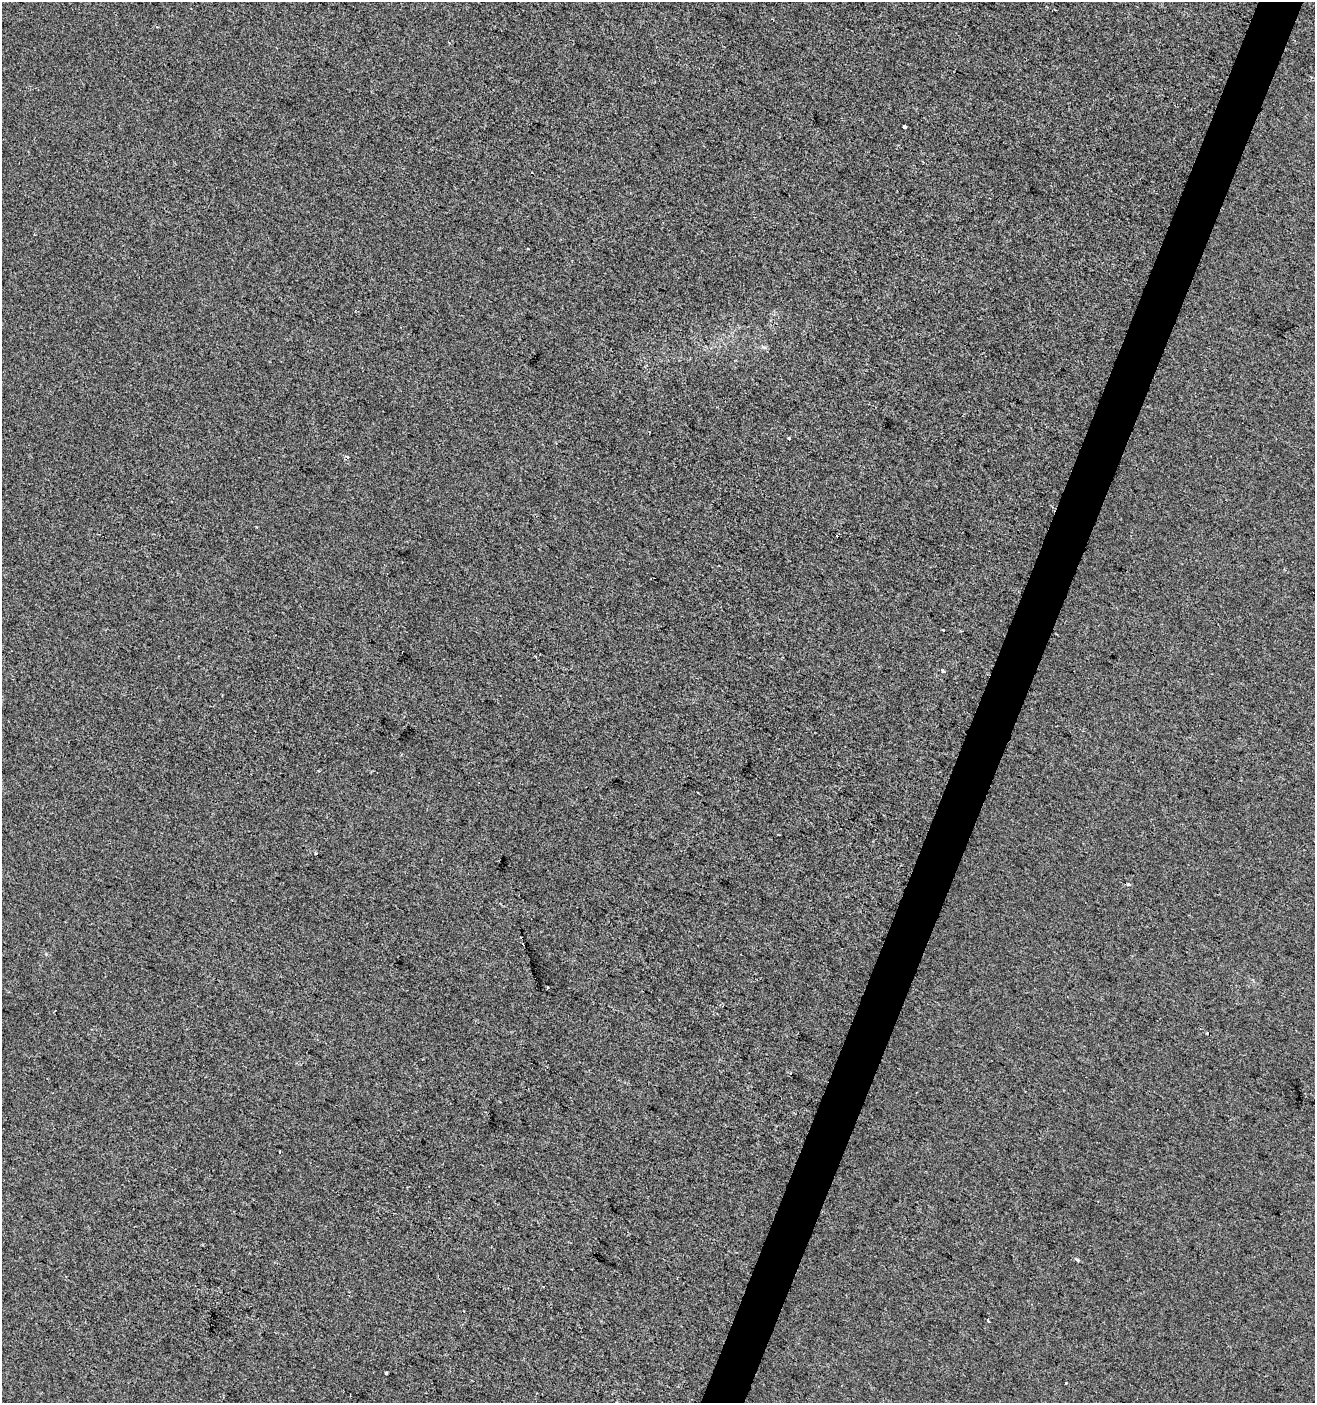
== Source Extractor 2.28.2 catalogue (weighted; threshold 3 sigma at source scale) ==
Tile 10 of 4 x 4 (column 2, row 3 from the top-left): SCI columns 1588-2900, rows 1402-2802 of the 5735 x 5610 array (HDU 1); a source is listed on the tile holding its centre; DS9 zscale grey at full resolution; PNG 1317 x 1405 px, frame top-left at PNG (2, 2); no overlay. Shown black and unused: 3% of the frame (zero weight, under 2 of 3 exposures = <1% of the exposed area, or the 3 px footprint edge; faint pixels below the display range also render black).
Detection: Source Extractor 2.28.2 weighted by HDU 2 'WHT'; one run over the whole footprint, this tile lists its part. Background -2.92e-04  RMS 0.0055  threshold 0.025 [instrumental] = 3 sigma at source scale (4.5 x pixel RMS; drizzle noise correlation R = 1.50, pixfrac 1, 0.0396/0.0396 arcsec/px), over >= 5 px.
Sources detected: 19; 3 cosmic-ray / hot-pixel residue — not listed; the other 16 listed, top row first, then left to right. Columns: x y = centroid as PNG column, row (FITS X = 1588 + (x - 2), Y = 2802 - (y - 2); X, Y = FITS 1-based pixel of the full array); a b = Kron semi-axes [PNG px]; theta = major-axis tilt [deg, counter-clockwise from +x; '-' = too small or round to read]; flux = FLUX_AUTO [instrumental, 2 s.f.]
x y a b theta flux
904 127 3 3 - 2.6
532 172 3 2 - 0.68
789 438 4 3 - 2.1
257 527 3 2 - 0.4
837 536 3 3 - 6.4
943 630 3 3 - 0.64
942 670 5 3 - 1.5
316 853 4 3 - 0.48
1128 885 5 4 - 1.5
523 944 3 3 - 3.4
547 987 3 2 - 0.48
279 1152 3 3 - 2.7
1077 1260 5 4 - 0.81
988 1320 4 3 - 1.6
386 1373 3 3 - 3.7
1066 1382 3 3 - 3.5